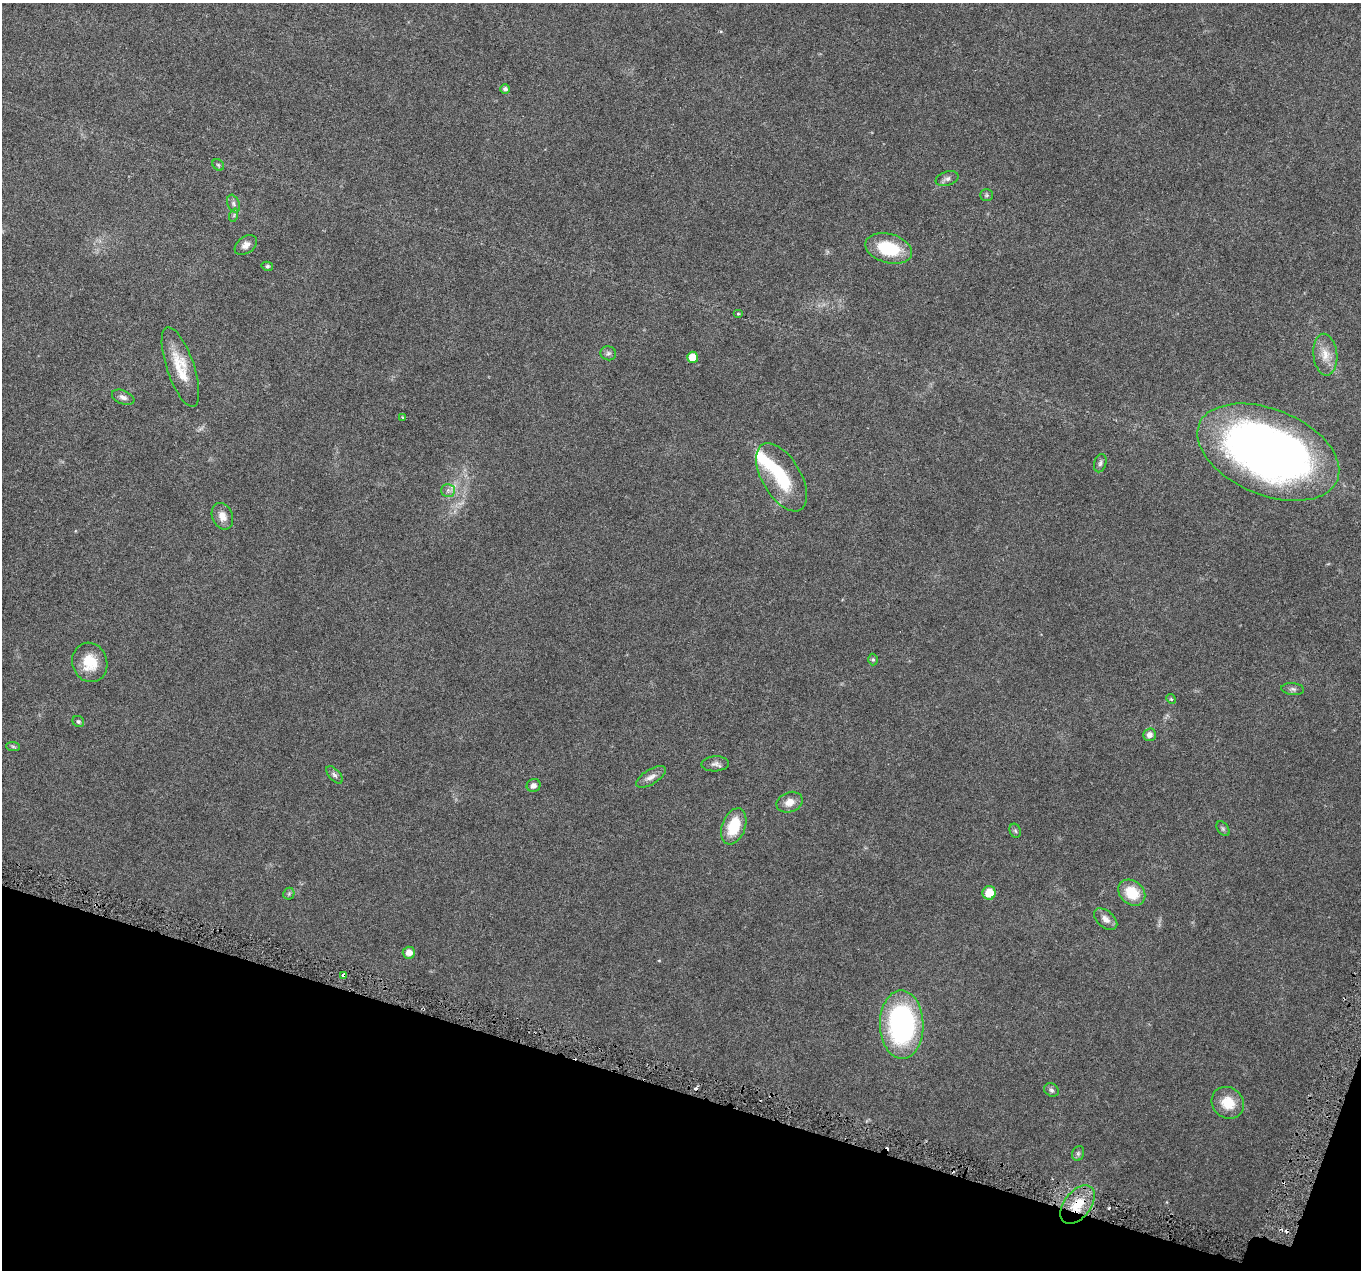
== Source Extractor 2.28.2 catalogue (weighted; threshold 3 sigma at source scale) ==
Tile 15 of 4 x 4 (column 3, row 4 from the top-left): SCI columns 2717-4075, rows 226-1493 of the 5438 x 5586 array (HDU 1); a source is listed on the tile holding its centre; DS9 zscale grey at full resolution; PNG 1363 x 1272 px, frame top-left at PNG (2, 3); each listed source drawn as its Kron ellipse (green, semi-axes under 4 px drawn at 4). Shown black and unused: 15% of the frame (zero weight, under 3 of 6 exposures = <1% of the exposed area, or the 3 px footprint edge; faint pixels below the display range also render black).
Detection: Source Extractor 2.28.2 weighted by HDU 2 'WHT'; one run over the whole footprint, this tile lists its part. Background 0.0422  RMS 0.0024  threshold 0.00978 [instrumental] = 3 sigma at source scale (4.09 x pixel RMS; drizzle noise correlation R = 1.36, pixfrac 0.8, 0.0396/0.0396 arcsec/px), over >= 5 px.
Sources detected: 54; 1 too faint to see at this stretch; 3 inside a brighter object's white glare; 3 cosmic-ray / hot-pixel residue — neither listed nor drawn; the other 47 listed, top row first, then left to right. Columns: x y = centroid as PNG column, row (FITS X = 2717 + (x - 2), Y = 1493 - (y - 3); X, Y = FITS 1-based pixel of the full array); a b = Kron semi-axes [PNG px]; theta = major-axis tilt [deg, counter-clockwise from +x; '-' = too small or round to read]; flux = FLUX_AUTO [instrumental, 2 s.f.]
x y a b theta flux
505 89 4 4 - 0.67
218 165 6 5 - 0.34
947 179 12 7 18 0.86
987 195 6 5 - 0.38
233 204 9 6 -69 0.62
234 215 7 4 72 0.38
246 245 12 8 36 1.3
889 248 24 14 -15 9.6
267 266 6 4 -13 0.37
738 314 5 3 - 0.21
608 353 8 7 - 0.59
1325 355 21 12 -84 3
693 357 5 5 - 3
180 367 42 13 -71 6.4
123 397 12 6 -22 0.94
402 417 4 2 - 0.17
1268 452 74 43 -22 150
1100 463 9 6 74 0.6
782 477 38 19 -59 11
448 490 7 6 - 0.73
222 516 14 10 -66 2
873 659 6 4 89 0.34
90 662 20 17 -71 5.5
1293 689 11 6 -6 0.62
1171 699 5 4 - 0.27
78 721 6 5 - 0.4
1150 735 6 6 - 0.99
13 746 7 4 -2 0.38
715 764 14 7 4 0.97
334 775 10 5 -48 0.64
651 777 17 7 31 1.3
533 785 7 6 - 0.81
789 802 13 10 21 2.2
734 826 19 11 69 7.2
1223 829 8 5 -54 0.4
1015 831 7 5 -67 0.42
989 893 7 6 - 4
1132 893 15 11 -41 6
289 894 6 5 - 0.41
1106 919 14 8 -40 1.4
409 953 6 6 - 1.6
344 975 4 3 - 0.8
902 1025 34 22 -89 43
1051 1090 8 6 -33 0.55
1228 1103 17 15 -40 4.6
1078 1153 7 6 - 0.5
1078 1205 22 13 52 5.8
Overlapping masked pixels (flux is a lower limit): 2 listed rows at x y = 344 975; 1078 1205